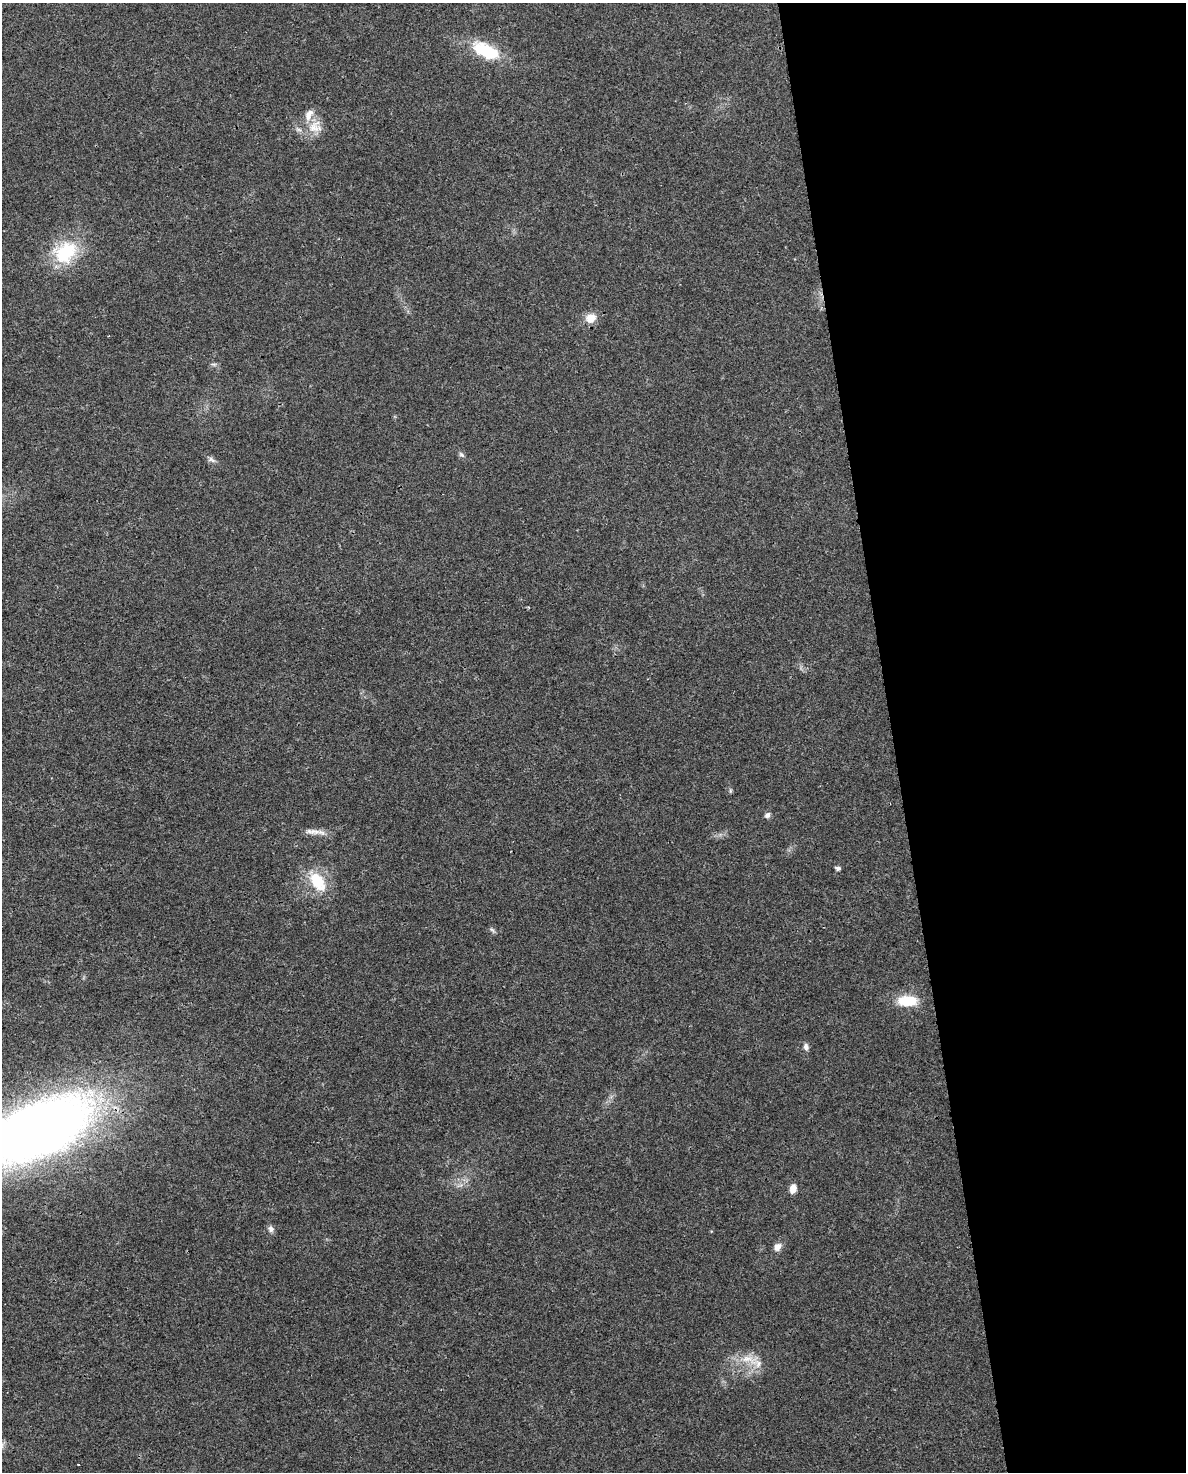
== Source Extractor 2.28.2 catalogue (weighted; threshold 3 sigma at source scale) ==
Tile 8 of 4 x 3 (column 4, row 2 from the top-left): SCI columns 3552-4735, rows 1492-2961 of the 4736 x 4497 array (HDU 1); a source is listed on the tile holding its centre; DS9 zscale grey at full resolution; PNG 1188 x 1474 px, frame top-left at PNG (2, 3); no overlay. Shown black and unused: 25% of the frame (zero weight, under 3 of 4 exposures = <1% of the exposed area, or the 3 px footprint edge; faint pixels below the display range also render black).
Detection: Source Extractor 2.28.2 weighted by HDU 2 'WHT'; one run over the whole footprint, this tile lists its part. Background 0.0232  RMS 0.003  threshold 0.0136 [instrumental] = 3 sigma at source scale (4.5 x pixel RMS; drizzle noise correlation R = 1.50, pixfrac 1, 0.0396/0.0396 arcsec/px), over >= 5 px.
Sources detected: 21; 1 inside a brighter listed object's ellipse — not listed separately; the other 20 listed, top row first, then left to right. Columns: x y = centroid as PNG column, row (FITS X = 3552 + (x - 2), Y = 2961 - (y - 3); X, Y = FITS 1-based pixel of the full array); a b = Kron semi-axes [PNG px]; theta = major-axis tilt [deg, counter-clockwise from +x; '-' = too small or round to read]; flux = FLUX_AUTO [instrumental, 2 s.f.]
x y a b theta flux
487 51 32 14 -26 16
315 127 21 17 18 5.5
65 252 35 27 38 18
591 318 14 12 35 3.3
214 364 8 4 0 0.6
461 455 9 5 -44 0.73
211 460 12 6 -27 1.1
767 815 8 6 46 0.95
311 831 19 8 -7 2.3
838 868 5 4 - 0.91
318 882 26 15 -55 11
492 930 10 4 -42 0.56
907 1001 23 12 1 8.7
806 1047 9 6 -73 1.1
37 1130 78 35 24 410
793 1189 8 6 75 2.8
271 1229 9 7 -76 1.1
777 1247 10 8 49 1.9
748 1359 33 12 -14 6.3
78 1464 2 2 - 0.21
Isophote crosses this tile's border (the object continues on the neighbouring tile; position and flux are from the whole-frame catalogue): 1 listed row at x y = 37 1130